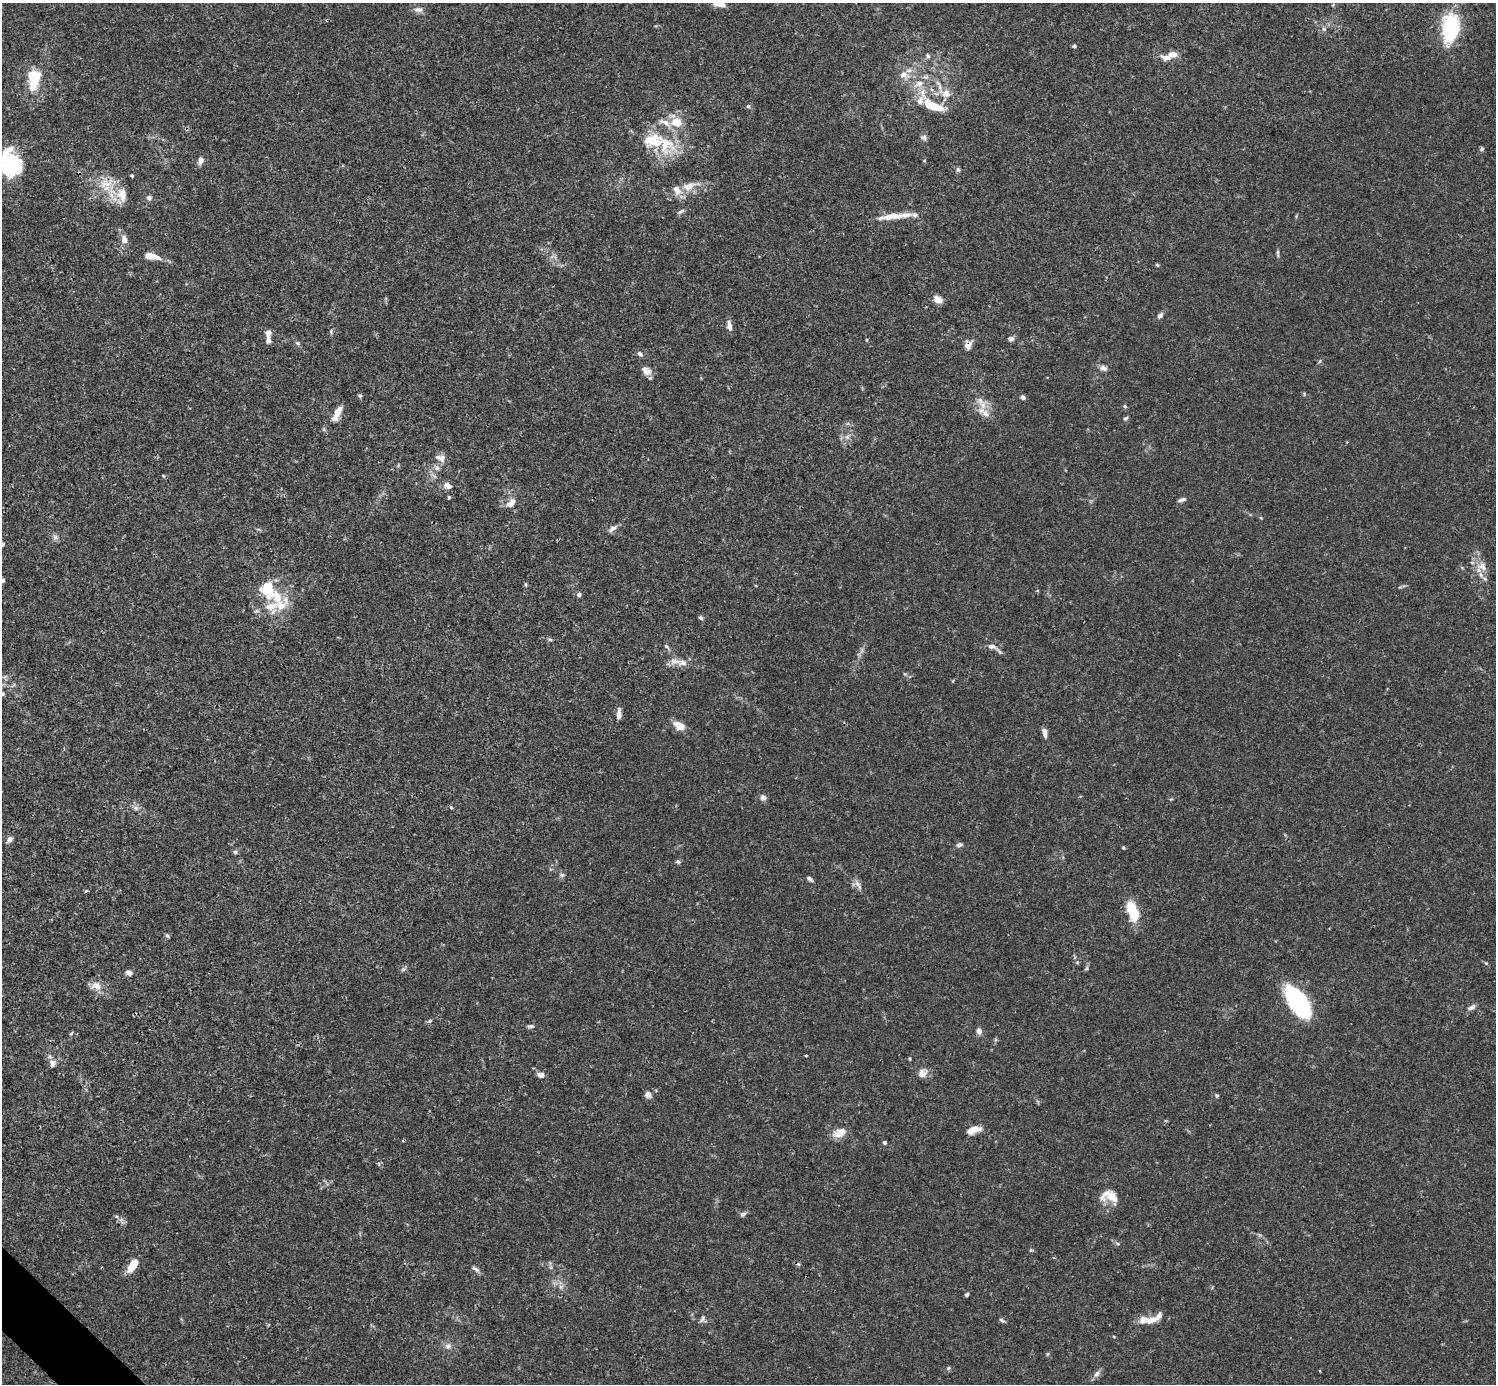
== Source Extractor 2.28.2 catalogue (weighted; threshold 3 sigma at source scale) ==
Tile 7 of 4 x 4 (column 3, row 2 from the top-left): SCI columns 2991-4484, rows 2921-4302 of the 5983 x 5982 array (HDU 1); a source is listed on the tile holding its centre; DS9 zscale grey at full resolution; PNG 1498 x 1386 px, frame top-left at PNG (2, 3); no overlay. Shown black and unused: <1% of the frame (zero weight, under 3 of 4 exposures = <1% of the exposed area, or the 3 px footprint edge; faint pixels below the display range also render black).
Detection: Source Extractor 2.28.2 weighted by HDU 2 'WHT'; one run over the whole footprint, this tile lists its part. Background 0.0163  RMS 0.0022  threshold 0.00973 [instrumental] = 3 sigma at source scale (4.5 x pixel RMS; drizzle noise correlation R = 1.50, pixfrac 1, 0.05/0.05 arcsec/px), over >= 5 px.
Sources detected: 150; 1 too faint to see at this stretch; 2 inside a brighter object's white glare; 1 cosmic-ray / hot-pixel residue — not listed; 21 inside a brighter listed object's ellipse — not listed separately; the other 125 listed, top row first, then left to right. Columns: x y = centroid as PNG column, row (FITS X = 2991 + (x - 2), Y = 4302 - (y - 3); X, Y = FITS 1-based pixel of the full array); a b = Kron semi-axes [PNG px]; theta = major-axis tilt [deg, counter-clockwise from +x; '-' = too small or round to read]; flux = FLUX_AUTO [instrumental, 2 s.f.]
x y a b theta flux
719 4 14 5 -13 1.5
418 9 13 7 -1 1
1450 28 37 21 82 13
1324 29 6 6 - 0.45
1074 46 4 4 - 0.41
928 56 7 5 -62 0.41
1167 57 17 8 -5 1.7
904 74 10 10 - 1.7
36 75 21 14 1 4.1
919 83 16 10 28 2.5
32 89 14 10 25 1.6
946 93 12 11 - 2
931 105 21 10 -25 5.2
748 106 5 5 - 0.32
676 122 11 10 - 3.4
924 138 9 7 -35 0.58
665 144 32 24 -55 9.8
1482 149 6 5 - 0.44
200 160 10 7 78 0.95
924 161 4 3 - 0.15
9 165 28 16 73 12
958 170 7 5 -73 0.4
132 176 3 3 - 0.32
106 183 21 16 14 4.6
689 186 20 10 18 3
122 194 22 15 -79 3.6
149 198 7 6 - 0.59
680 212 9 5 35 0.49
891 216 26 8 8 3.2
124 239 10 8 -80 1.4
1278 253 11 3 -83 0.41
151 256 17 7 -12 2.9
1157 265 5 4 - 0.26
938 299 10 7 -32 1.7
1160 315 8 6 38 0.66
729 326 13 6 -82 1.1
331 331 6 5 - 0.34
268 334 14 5 -87 2
1011 339 7 6 - 0.74
866 340 5 3 - 0.2
298 343 7 5 -21 0.39
968 345 12 8 48 1.2
640 354 8 5 -40 0.63
1104 368 9 7 -18 0.87
647 372 13 9 33 1.2
360 396 5 5 - 0.33
1023 397 4 4 - 0.83
980 400 12 8 -60 1.5
1125 406 5 4 - 0.36
338 412 15 7 60 2
985 413 14 9 -46 1.8
1125 418 7 4 35 0.33
847 437 7 4 1 0.55
441 458 14 9 -22 1.3
437 468 8 6 -74 0.72
448 486 11 8 -20 1.2
449 497 4 4 - 0.33
1182 500 11 4 17 0.62
511 503 14 9 49 1.7
1261 518 5 3 - 0.19
613 528 14 6 34 0.88
55 537 8 7 - 0.72
2 544 6 4 33 0.5
1482 567 17 11 -21 2.2
2 580 4 4 - 0.46
525 584 5 3 - 0.24
268 590 25 18 -74 7.3
579 594 5 5 - 0.63
701 618 6 5 - 0.39
550 640 6 4 -3 0.32
667 646 8 4 -40 0.38
991 646 11 6 -14 1.1
682 662 15 9 -13 1.8
2 694 5 5 - 0.36
619 714 11 5 88 1.2
679 726 12 7 -27 2.9
1045 733 12 5 -81 1
763 798 8 7 - 0.79
136 808 9 6 -28 0.76
451 808 5 3 - 0.24
10 839 8 6 46 0.86
959 845 7 5 11 0.72
1123 848 4 4 - 0.23
235 852 5 5 - 0.4
678 862 6 5 - 0.43
562 875 7 5 -14 0.48
810 879 8 4 -37 0.52
858 884 15 6 -53 0.99
86 891 5 3 - 0.26
1132 910 19 8 -72 9
167 935 6 5 - 0.33
1486 963 5 4 - 0.23
1087 968 6 4 71 0.32
129 973 7 6 - 0.91
96 986 15 12 -3 1.9
1296 1000 31 18 -62 22
1471 1007 12 6 30 0.79
430 1021 6 5 - 0.37
531 1026 9 5 1 0.47
979 1031 7 6 - 1
71 1033 6 4 33 0.26
806 1055 4 2 - 0.18
910 1059 5 3 - 0.22
52 1063 11 9 -73 1.2
922 1073 13 11 39 1.5
541 1075 9 7 -22 0.94
648 1094 8 7 - 1
1217 1095 5 4 - 0.26
974 1130 15 7 19 2.4
840 1133 17 9 21 2.4
885 1143 5 4 - 0.38
1112 1197 21 14 -1 2.9
743 1214 9 6 24 0.58
1118 1244 6 4 -19 0.3
1031 1250 6 3 18 0.23
133 1265 14 7 54 4
475 1269 12 5 -34 0.69
561 1286 7 4 19 0.47
967 1294 5 4 - 0.46
702 1319 10 5 60 0.56
1002 1320 9 4 -32 0.4
1151 1320 15 8 12 2.1
448 1346 10 7 18 0.89
948 1368 5 5 - 0.3
1097 1374 10 7 57 0.83
Overlapping masked pixels (flux is a lower limit): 2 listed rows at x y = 106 183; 968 345
Isophote crosses this tile's border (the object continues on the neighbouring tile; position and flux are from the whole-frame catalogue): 5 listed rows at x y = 719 4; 9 165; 2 544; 2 580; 2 694